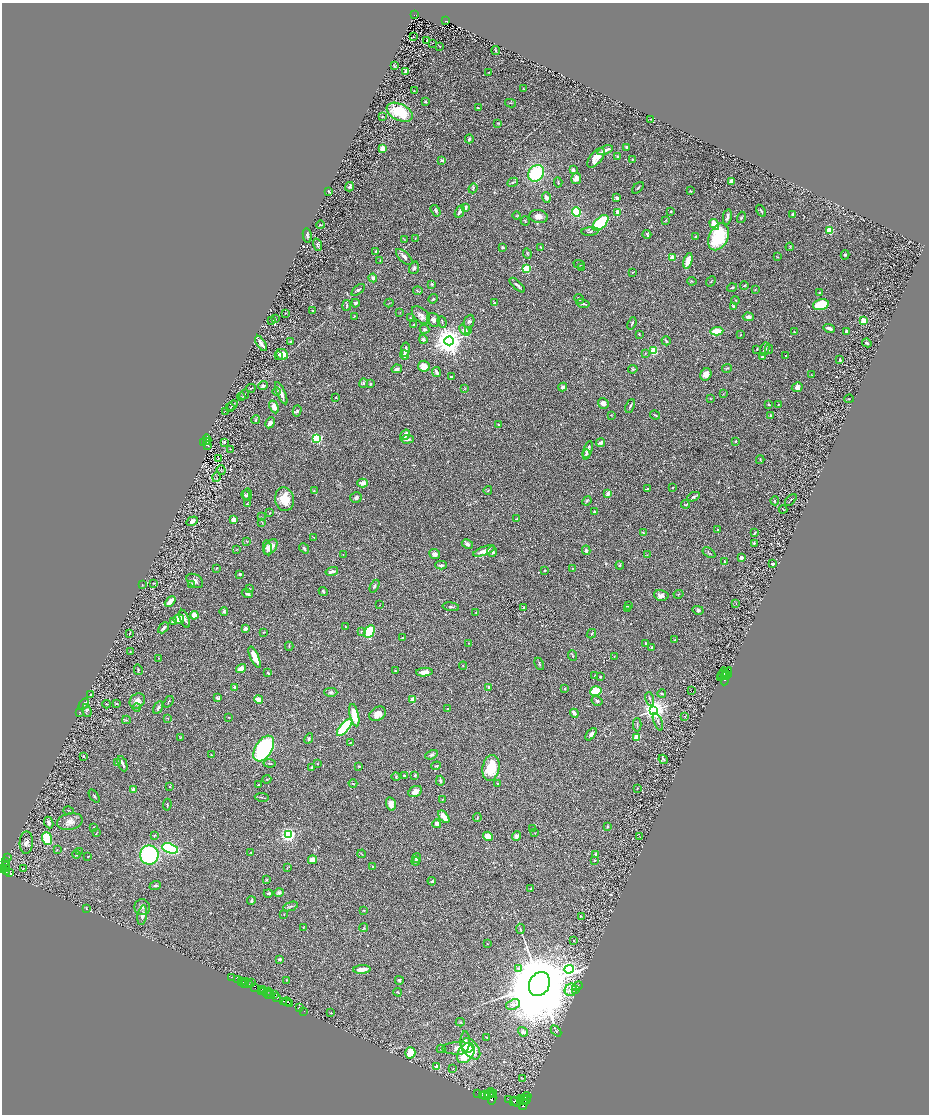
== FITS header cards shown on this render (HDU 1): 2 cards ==
NAXIS1  =                 1854
NAXIS2  =                 2224

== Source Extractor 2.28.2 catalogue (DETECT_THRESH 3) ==
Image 1854 x 2224 px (HDU 1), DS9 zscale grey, zoomed out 1/2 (1 PNG px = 2 x 2 image px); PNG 931 x 1116 px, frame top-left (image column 2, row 2223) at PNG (2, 3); each listed source drawn as its Kron ellipse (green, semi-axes under 4 px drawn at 4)
Background 0.528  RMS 0.024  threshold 0.0725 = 3 sigma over >= 5 px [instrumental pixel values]
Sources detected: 686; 53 cannot appear on this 1/2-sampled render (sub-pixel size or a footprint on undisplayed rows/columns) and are neither listed nor drawn; of the other 633, the 500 brightest by FLUX_AUTO listed and drawn (133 fainter detections omitted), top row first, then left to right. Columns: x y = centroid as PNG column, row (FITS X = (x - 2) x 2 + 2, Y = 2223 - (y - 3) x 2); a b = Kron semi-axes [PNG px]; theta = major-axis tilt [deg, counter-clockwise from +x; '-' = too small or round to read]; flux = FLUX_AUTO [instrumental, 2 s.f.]
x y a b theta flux
414 15 3 2 - 25
445 21 3 2 - 63
414 37 2 2 - 2.9
427 40 2 2 - 5
432 44 2 1 - 7.4
440 46 2 2 - 4
496 51 4 3 - 4.7
395 66 4 2 - 3.5
405 71 4 2 - 7.7
489 72 3 2 - 2.4
523 89 3 2 - 2.5
414 91 2 2 - 3.2
425 101 3 3 - 5.2
510 103 5 2 - 4.1
478 108 4 2 - 5.3
400 112 14 8 -25 220
382 117 3 3 - 3.7
651 119 3 2 - 3.6
498 123 4 3 - 2.5
469 139 4 3 - 9
627 147 4 3 - 16
382 148 4 4 - 34
605 150 8 2 22 31
618 157 3 3 - 8.6
596 158 12 5 52 54
633 159 3 3 - 4.5
442 160 2 2 - 14
573 170 3 2 - 20
536 173 9 7 50 310
576 178 6 5 - 26
731 181 4 3 - 30
513 182 5 3 - 6.1
558 182 5 2 - 3.6
349 187 5 3 - 9
473 188 5 3 - 8.2
638 188 7 2 46 5.5
329 191 3 2 - 4.7
690 191 2 2 - 11
546 198 5 3 - 14
617 198 2 2 - 42
465 208 4 3 - 21
436 211 6 4 -58 8.9
671 211 2 2 - 5.2
761 211 6 2 -59 5.6
460 212 6 3 61 15
576 212 5 4 - 170
618 212 3 3 - 44
517 215 4 3 - 3.5
793 215 4 3 - 8.8
539 217 9 6 -9 30
727 217 8 3 79 17
741 217 6 3 71 5.3
666 220 3 2 - 2.8
525 221 4 2 - 2.6
601 223 10 5 45 390
714 224 6 3 -58 120
321 225 4 2 - 4.6
829 230 3 3 - 300
590 231 9 4 5 10
647 234 4 2 - 6.9
307 235 7 3 -80 7.2
696 237 3 2 - 7.1
718 237 14 9 64 300
415 238 3 2 - 2.7
404 239 3 2 - 2.3
317 245 6 3 -72 5.9
503 247 4 2 - 6.2
541 247 3 2 - 3.9
790 247 4 2 - 3.1
375 252 3 2 - 7.4
527 253 5 3 - 5.2
845 255 4 4 - 7.7
404 257 10 5 -45 16
673 257 2 2 - 150
778 257 3 2 - 4.1
380 260 3 2 - 3.2
688 261 8 4 74 63
579 264 6 2 -20 4.7
414 268 6 5 - 10
526 268 3 3 - 320
581 268 3 2 - 5.1
632 272 4 2 - 3.2
373 278 4 3 - 10
692 281 5 2 - 4
711 281 5 2 - 3.6
432 284 2 2 - 15
517 285 10 3 -42 13
744 285 4 3 - 5
732 288 5 3 - 5.5
755 289 3 3 - 2.4
358 290 8 4 40 10
418 291 4 2 - 4
820 293 3 2 - 3.8
433 299 5 2 - 3.3
579 299 5 3 - 4.7
736 300 4 3 - 4.2
355 303 4 3 - 7.7
389 303 4 2 - 3.1
494 303 4 3 - 4.2
583 303 7 2 -12 10
347 305 5 3 - 6
821 305 8 5 15 150
734 306 3 2 - 11
313 311 3 2 - 2.8
400 312 3 2 - 2.3
285 313 2 2 - 4.7
421 315 11 6 -42 24
354 316 3 2 - 2.3
748 317 5 3 - 16
410 318 3 2 - 2.8
275 319 4 2 - 3.9
272 320 2 2 - 2.9
434 320 7 6 - 18
469 321 7 5 65 11
863 321 2 2 - 100
442 322 6 2 -70 4.6
632 323 6 2 68 6
414 325 3 2 - 6.3
829 328 6 3 -16 18
424 329 5 4 - 8.3
464 330 6 3 -49 41
468 331 3 2 - 3.3
717 331 6 4 4 65
846 331 4 3 - 12
794 332 3 2 - 2.8
639 334 2 2 - 3.5
741 334 4 2 - 2.8
423 339 4 3 - 8
290 341 2 2 - 22
449 341 4 4 - 8500
666 341 5 3 - 7.6
261 343 9 2 -57 25
867 343 5 3 - 9.7
757 349 4 3 - 3.1
765 349 7 4 76 12
769 349 4 2 - 4.2
405 350 7 3 81 19
653 351 4 4 - 81
645 353 3 2 - 3.5
278 355 2 1 - 3.7
282 355 6 5 - 48
404 355 4 3 - 16
785 355 2 2 - 3.5
763 357 3 2 - 9.9
840 360 2 2 - 7.9
424 366 6 5 - 41
397 369 5 3 - 12
633 369 5 3 - 6.2
727 369 5 3 - 4
437 372 5 3 - 15
706 374 6 5 - 29
812 375 3 2 - 2.7
451 376 3 2 - 8.5
363 383 5 4 - 8.9
370 384 3 2 - 4.6
263 386 5 4 - 10
563 387 4 4 - 7.5
797 387 5 4 - 21
251 388 4 2 - 3.4
465 388 3 2 - 2.7
276 392 4 3 - 5.6
281 393 12 3 -66 35
244 394 5 2 - 4
723 394 3 3 - 3.7
241 397 4 2 - 3.5
336 397 2 2 - 5.4
710 398 3 2 - 2.3
849 399 4 2 - 2.5
603 403 5 5 - 21
778 404 2 2 - 4
769 405 3 2 - 6.9
232 406 6 3 38 6.2
630 406 7 2 65 7
274 407 7 4 -65 36
230 408 4 2 - 4
225 411 4 3 - 3.2
297 411 6 4 74 8.5
611 415 3 2 - 2.5
655 415 5 3 - 6.1
771 415 2 2 - 27
256 419 5 3 - 4.1
270 423 6 4 62 23
498 425 3 2 - 5.9
405 435 6 4 58 42
317 438 3 3 - 690
407 439 6 3 4 22
207 440 5 3 - 400
735 441 4 3 - 4.7
207 442 3 2 - 330
601 442 4 3 - 19
204 443 3 3 - 750
225 443 3 1 - 34
208 445 4 2 - 290
231 449 3 2 - 2.3
588 450 9 4 73 21
586 454 4 3 - 9
218 458 3 1 - 5.7
760 460 4 3 - 4.2
221 470 5 3 - 3.8
216 477 5 2 - 3.3
363 483 5 4 - 20
672 487 2 2 - 5.1
647 489 4 2 - 8.8
488 490 4 2 - 3.3
314 491 4 3 - 4.9
248 494 6 4 81 10
608 494 3 3 - 21
246 495 5 3 - 6.9
694 497 7 3 23 7
356 498 6 5 - 9.7
284 499 12 9 -81 89
791 500 7 1 47 3.7
587 501 5 3 - 5.2
775 501 4 3 - 5.7
247 504 3 2 - 2.6
685 504 4 2 - 3.2
783 509 4 2 - 2.7
594 512 3 3 - 8.6
270 513 3 2 - 3.1
261 517 3 2 - 2.8
516 519 3 2 - 3.6
233 520 4 3 - 21
192 521 6 3 32 18
262 522 4 2 - 3.2
717 530 2 2 - 4.5
643 533 4 2 - 4.5
755 533 3 1 - 3.7
314 538 4 2 - 3.5
247 542 4 2 - 2.5
754 543 3 2 - 6
467 544 6 4 -28 10
270 547 9 5 52 41
267 548 7 3 -80 15
304 548 5 3 - 9.5
237 550 3 2 - 2.6
586 550 5 3 - 9.7
484 551 11 4 21 43
492 552 5 5 - 13
709 553 7 3 -33 5.7
343 554 2 2 - 2.4
435 554 5 5 - 18
647 555 3 2 - 2.3
741 558 4 4 - 16
724 561 2 2 - 4
773 564 3 3 - 8.8
441 565 6 3 0 11
620 565 4 3 - 6.8
216 568 4 3 - 4
572 568 4 3 - 3.1
545 570 3 2 - 3.7
332 571 6 3 13 15
240 574 2 2 - 12
195 581 9 6 -33 21
154 583 3 2 - 3.8
142 584 2 2 - 4.8
191 584 4 3 - 4
374 586 7 4 63 11
249 588 3 2 - 2.7
323 591 5 3 - 7.3
247 593 5 4 - 11
678 594 5 2 - 3.5
661 595 7 5 -12 23
170 602 6 2 43 78
736 604 2 2 - 5.7
380 605 2 2 - 2.4
628 606 4 2 - 5.3
451 607 8 3 -8 8.4
523 607 3 2 - 5.9
627 609 4 3 - 4.3
698 610 5 4 - 8.5
224 612 4 4 - 9.2
476 613 3 1 - 2.8
194 615 4 4 - 35
179 619 5 5 - 60
185 619 9 3 -70 13
173 621 3 2 - 16
345 626 3 2 - 2.3
164 628 6 3 44 14
245 628 4 3 - 11
361 631 3 2 - 2.9
369 631 7 5 60 220
263 632 2 2 - 2.4
129 633 3 1 - 3
591 634 5 2 - 4.5
403 638 3 2 - 5.7
675 640 3 2 - 2.8
468 643 2 2 - 2.5
645 643 3 2 - 3.5
289 646 4 3 - 3.6
651 648 4 3 - 3.7
130 651 4 2 - 2.3
573 656 5 2 - 7.5
255 657 11 4 -66 65
614 657 3 2 - 2.5
159 658 2 2 - 2.8
539 664 6 3 -64 6
463 666 4 2 - 2.8
241 669 5 4 - 34
138 670 5 2 - 5.1
395 671 3 3 - 5.7
424 672 8 4 5 40
268 673 2 2 - 7.5
723 673 6 2 60 2400
727 673 6 3 65 2400
725 674 3 2 - 1600
595 676 3 3 - 6.4
600 677 3 3 - 5.1
720 678 2 2 - 620
725 678 7 3 81 3400
235 687 3 3 - 12
489 687 4 3 - 5
565 689 3 2 - 3.6
596 691 6 5 - 150
691 691 2 1 - 32
331 692 6 4 -1 11
91 694 2 2 - 13
662 694 4 3 - 4.7
218 698 4 3 - 9.9
259 699 4 2 - 52
412 699 2 2 - 60
650 699 7 2 -73 6.4
137 701 8 7 - 29
597 701 6 4 -33 7.9
168 702 6 3 54 5.5
84 704 7 3 58 6.7
106 704 4 2 - 3.7
116 704 4 2 - 5.5
137 707 4 3 - 5.6
158 707 7 3 59 10
447 708 2 2 - 6.5
654 710 4 4 - 4200
87 711 6 4 -74 9.3
80 712 2 2 - 3.6
574 713 4 2 - 30
378 714 9 6 31 36
354 715 11 4 -77 93
685 716 2 2 - 7.4
229 717 2 2 - 2.4
168 718 2 2 - 3.5
126 720 4 3 - 5.8
658 722 9 3 -68 8.9
637 725 7 3 90 5.7
345 727 10 4 50 430
591 734 7 4 51 16
636 737 3 3 - 150
180 738 3 2 - 2.8
309 738 5 4 - 8.1
350 743 3 2 - 2.7
264 749 14 8 58 670
212 755 3 2 - 3.2
431 755 6 3 27 10
83 756 4 3 - 4.4
663 759 5 3 - 7.2
117 763 4 3 - 4.6
270 763 6 2 -7 4.5
122 764 8 3 -68 12
317 764 3 2 - 2.8
436 766 5 3 - 4.7
312 767 3 2 - 13
359 767 4 2 - 2.7
491 768 13 8 79 120
404 775 3 2 - 4.8
415 775 4 3 - 5.3
396 777 4 3 - 4.1
267 779 4 2 - 2.9
440 781 5 3 - 8
353 783 4 2 - 3.7
498 784 2 2 - 4.8
258 785 3 2 - 3.5
170 787 2 2 - 2.4
637 788 2 1 - 3.2
133 790 4 3 - 21
415 792 7 5 30 29
94 796 7 3 -53 5.5
262 797 7 2 -9 5.6
442 799 3 2 - 2.6
391 804 7 5 -75 35
167 805 6 2 84 4.3
68 810 5 2 - 3.2
444 817 7 3 -52 50
477 818 4 3 - 4.8
70 822 13 8 11 32
49 823 6 4 -66 18
437 824 4 4 - 16
94 827 3 2 - 2.4
607 827 4 2 - 3.3
533 829 3 2 - 5
97 833 4 1 - 2.5
535 833 2 2 - 2.3
288 835 3 3 - 1500
154 836 3 2 - 5.2
488 836 5 4 - 52
517 836 5 4 - 14
640 837 2 2 - 3.3
47 839 6 5 - 170
26 843 11 6 88 24
170 848 8 5 -19 430
57 849 3 2 - 2.9
79 852 4 2 - 3.6
251 852 3 2 - 2.6
362 854 4 2 - 3.3
596 854 4 2 - 7
76 855 4 2 - 2.7
149 855 9 9 - 490
88 856 2 2 - 3.4
7 857 2 1 - 9.6
417 858 5 4 - 7.3
312 860 4 4 - 33
594 860 2 2 - 10
5 861 3 1 - 33
416 861 4 4 - 6.7
373 866 2 2 - 13
6 867 5 3 - 900
287 867 3 2 - 2.5
2 869 3 2 - 770
23 869 2 1 - 27
6 872 2 2 - 180
9 873 4 2 - 190
266 880 3 2 - 3.1
432 881 4 2 - 7.1
155 886 6 3 22 7.4
531 888 3 2 - 3.7
268 893 4 3 - 8.5
279 893 5 4 - 9.8
251 901 4 3 - 8.2
291 906 8 3 20 6.4
142 907 8 7 - 19
86 908 4 2 - 3.1
364 911 3 3 - 4
284 914 2 2 - 2.7
142 915 10 4 80 24
581 916 4 2 - 2.6
303 927 3 2 - 2.6
363 928 4 3 - 4.3
520 929 5 2 - 3.3
574 941 3 2 - 3.2
487 944 2 2 - 4.6
279 959 3 2 - 10
518 968 3 3 - 16
362 969 8 3 5 39
569 969 4 4 - 1900
231 977 2 1 - 13
238 980 3 2 - 140
286 980 2 2 - 3.4
399 980 4 3 - 8.8
242 981 3 2 - 880
245 981 3 2 - 30
245 983 4 1 - 60
251 983 2 1 - 20
539 984 12 10 64 62000
249 985 3 1 - 58
577 986 5 3 - 7.8
255 988 2 2 - 810
262 989 2 1 - 540
571 990 6 6 - 59
576 990 3 3 - 8.3
261 991 3 2 - 360
263 991 2 2 - 230
269 991 4 2 - 310
398 992 4 2 - 3.6
267 994 5 2 - 330
271 995 3 1 - 580
274 995 3 2 - 810
277 997 4 2 - 690
284 1001 2 1 - 360
287 1002 4 2 - 570
289 1004 3 2 - 710
513 1005 7 5 21 19
299 1007 3 2 - 170
304 1011 2 1 - 25
331 1013 2 2 - 7.6
460 1022 4 3 - 5.4
556 1031 6 3 -48 4.3
523 1032 5 4 - 14
486 1037 4 2 - 2.8
465 1041 10 5 88 15
458 1048 15 6 1 47
441 1049 4 3 - 4
471 1049 12 7 -52 150
410 1053 5 5 - 96
466 1053 11 7 57 150
437 1067 2 2 - 100
453 1068 2 1 - 3.9
522 1078 4 3 - 2.8
478 1093 2 1 - 260
489 1093 5 3 - 3000
493 1094 4 2 - 2700
482 1095 3 2 - 3100
485 1095 4 3 - 5500
527 1096 4 2 - 1200
487 1097 3 2 - 2800
492 1098 6 3 78 3600
509 1099 2 2 - 180
521 1099 3 2 - 1400
523 1100 5 2 - 1900
526 1100 4 2 - 1200
514 1101 3 2 - 2200
520 1101 3 3 - 2000
516 1102 6 3 -45 6900
523 1104 6 3 73 3400
At the frame edge (FLAGS 8, measured only in part): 1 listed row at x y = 2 869
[133 fainter detections neither listed nor drawn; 53 sub-pixel or undisplayed-footprint detections neither listed nor drawn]